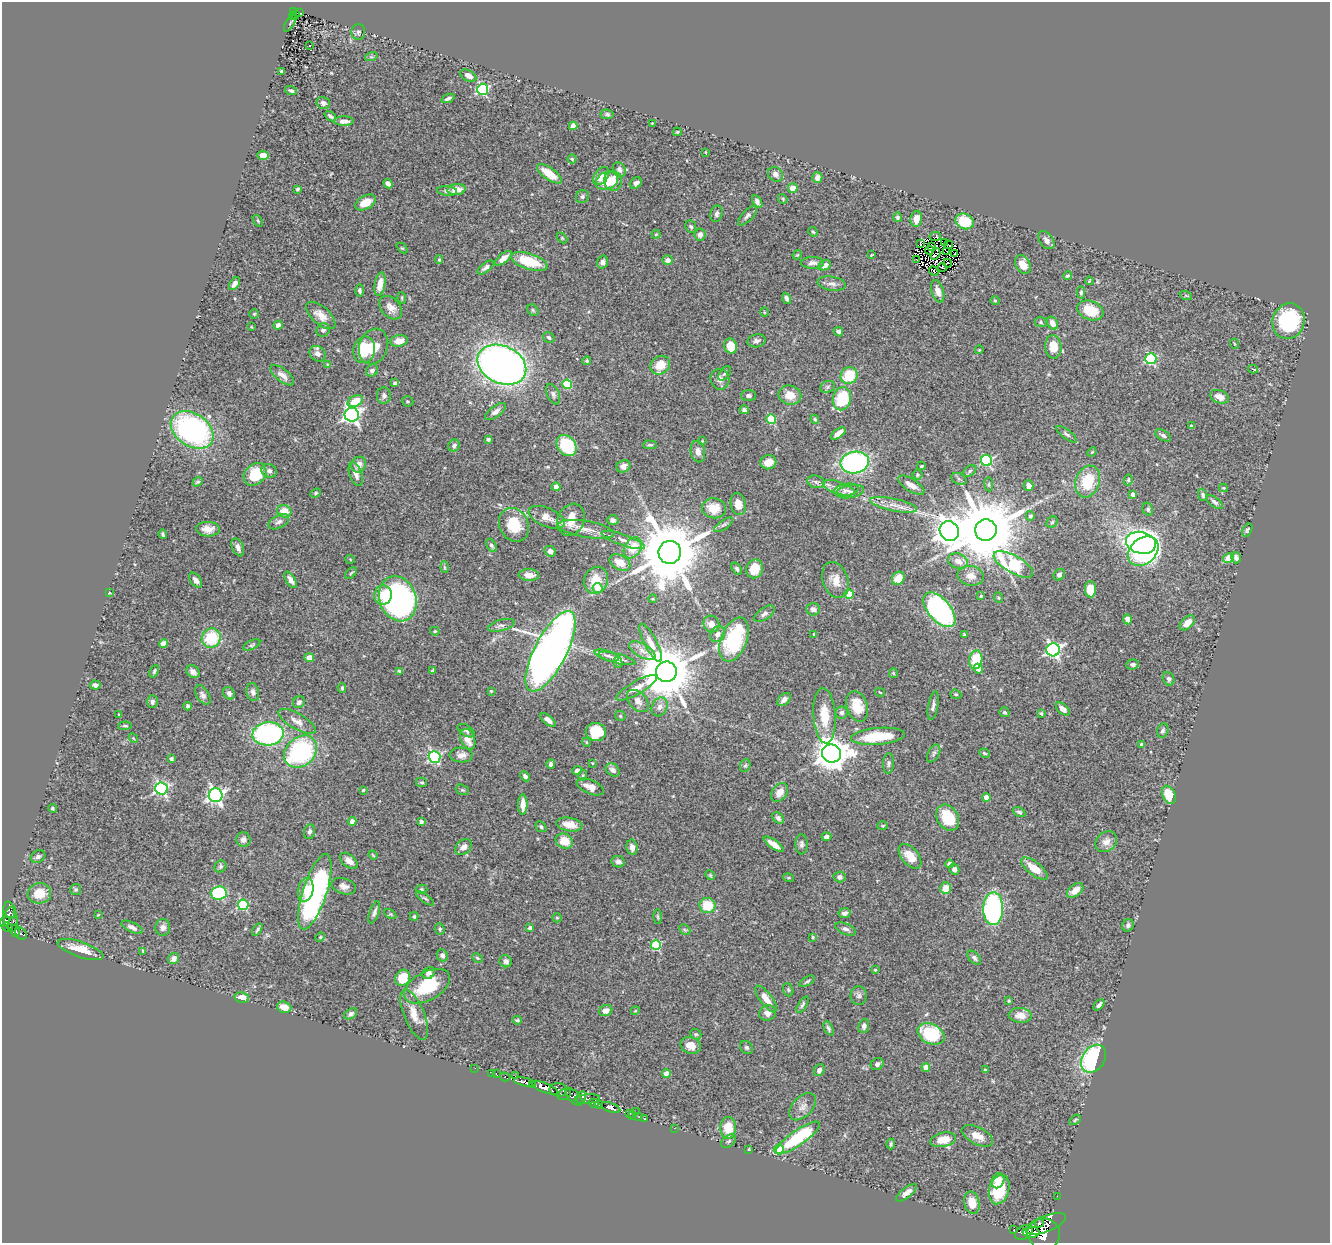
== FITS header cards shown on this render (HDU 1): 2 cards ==
NAXIS1  =                 1328
NAXIS2  =                 1241

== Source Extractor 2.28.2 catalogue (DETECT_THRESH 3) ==
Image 1328 x 1241 px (HDU 1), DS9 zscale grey, 1 PNG px = 1 image px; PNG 1332 x 1245 px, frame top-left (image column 1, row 1241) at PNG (2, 2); each listed source drawn as its Kron ellipse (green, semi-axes under 4 px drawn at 4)
Background 0.678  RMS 0.036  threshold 0.109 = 3 sigma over >= 5 px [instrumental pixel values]
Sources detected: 479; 2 with non-positive FLUX_AUTO (blend fragments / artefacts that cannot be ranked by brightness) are neither listed nor drawn; the other 477 listed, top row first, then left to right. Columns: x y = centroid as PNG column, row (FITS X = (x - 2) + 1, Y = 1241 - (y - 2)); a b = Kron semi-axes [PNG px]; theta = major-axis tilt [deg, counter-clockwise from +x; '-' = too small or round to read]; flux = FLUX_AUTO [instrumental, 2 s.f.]
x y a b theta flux
294 11 4 3 - 42
299 12 4 3 - 8.7
295 15 3 2 - 3.1
292 16 3 2 - 2.6
290 23 10 2 58 0.97
358 32 8 7 - 5.9
309 45 3 3 - 15
371 57 6 4 16 3.4
281 71 3 3 - 3
468 76 9 5 -28 12
483 89 5 5 - 260
291 90 6 4 -17 5.1
448 98 7 3 22 7.2
323 103 7 6 - 6.6
607 114 6 4 -8 4.8
330 116 6 3 -38 5.9
344 121 10 5 0 14
652 123 2 2 - 1.4
573 126 4 4 - 33
677 132 4 3 - 2.9
705 152 4 2 - 1.5
263 155 5 4 - 19
572 159 4 4 - 2.8
619 169 8 6 -57 9.9
549 174 14 6 -35 51
775 174 8 7 - 11
601 176 10 6 51 25
817 178 5 5 - 14
607 181 11 8 22 64
613 181 10 9 - 22
636 183 6 5 - 8.1
388 184 5 4 - 11
793 188 5 4 - 24
297 189 4 3 - 3.8
457 190 9 5 6 27
447 191 10 4 -6 7.6
582 197 7 6 - 5.6
783 199 5 4 - 2.7
365 202 11 6 28 33
757 202 7 4 -58 8.8
716 214 8 6 75 7.9
747 216 12 5 47 7.7
897 217 4 4 - 4.8
916 219 8 5 80 25
258 221 6 3 -54 3.1
965 221 9 7 -23 76
691 227 6 5 - 5.1
813 232 5 4 - 2.9
656 234 4 4 - 2.4
700 235 6 5 - 9.8
935 236 6 2 3 4.3
562 238 6 4 -46 2.8
1046 240 10 6 -51 11
944 242 4 2 - 1.5
920 243 4 2 - 0.54
949 245 4 2 - 0.55
932 246 3 2 - 2.1
402 248 6 4 -43 3.4
929 250 4 2 - 1.9
947 252 2 2 - 0.91
955 253 2 2 - 0.4
935 254 6 3 59 4.9
797 255 5 3 - 2.3
872 255 3 2 - 2
503 258 10 4 39 18
439 260 4 4 - 2.7
668 260 5 4 - 12
916 260 4 2 - 2.2
529 261 19 8 -18 79
603 262 6 5 - 9.6
812 263 11 6 0 11
948 263 4 2 - 2
825 265 6 4 27 15
1023 265 10 7 -66 35
942 267 4 2 - 1.1
486 268 10 4 38 8.4
934 271 5 2 - 6.1
1067 276 5 3 - 3.5
1089 281 4 3 - 2.3
234 284 7 4 55 9.3
380 284 12 5 81 27
832 284 14 7 -10 12
360 291 6 4 -84 4.9
938 291 11 6 -73 18
1081 293 6 4 88 5.2
1186 296 6 4 -19 2.9
402 298 6 3 -73 2.8
786 298 6 4 -69 7.7
995 301 5 4 - 2.8
391 308 13 9 -48 19
533 310 6 5 - 4
1090 311 13 9 -21 74
764 312 5 3 - 1.9
254 314 5 4 - 3.3
321 315 18 9 -42 25
1289 321 18 16 70 200
1041 322 6 5 - 3.7
1053 323 7 5 -59 16
278 325 5 4 - 8.8
251 327 2 2 - 1.8
323 330 7 6 - 6.9
838 332 5 4 - 6
549 337 6 5 - 6.3
399 341 9 5 9 23
757 341 9 6 10 8.1
1235 344 5 3 - 2
373 346 18 14 70 40
731 346 7 6 - 45
1053 347 12 8 -85 38
364 350 13 11 78 79
979 350 4 3 - 2.2
317 354 9 7 -37 15
1151 359 5 5 - 240
587 361 4 4 - 3.4
328 364 4 4 - 3.4
502 365 25 18 -25 1700
660 365 10 9 - 42
1253 369 5 3 - 4.3
372 370 6 5 - 9
725 373 8 4 51 5
282 375 14 6 -38 15
849 376 8 8 - 81
720 379 10 9 - 12
395 383 3 3 - 6.1
567 384 5 4 - 120
828 387 8 5 23 5.7
553 394 11 6 -66 7.5
790 395 11 9 -13 33
384 396 8 7 - 8.4
748 396 7 5 0 5.9
1220 397 10 6 -22 21
842 399 12 9 78 120
355 401 8 5 27 55
408 401 6 5 - 3.7
744 410 5 4 - 5.6
495 412 12 5 35 11
352 415 7 7 - 860
771 419 5 4 - 130
815 419 4 4 - 2.8
1191 426 3 3 - 3.4
192 430 23 16 -34 520
838 433 8 4 36 21
1067 434 12 4 -37 6.5
1163 435 8 5 -30 6.3
488 439 4 3 - 7.5
702 441 4 4 - 2
650 445 7 4 0 3.8
454 446 6 5 - 7.7
566 446 11 8 -52 130
698 451 11 7 -79 14
1092 452 5 4 - 2.4
987 460 6 5 - 260
768 462 8 7 - 26
855 462 14 11 10 530
359 465 8 7 - 17
623 466 7 6 - 15
921 466 4 3 - 3.2
269 471 8 6 -23 9.3
970 471 7 5 37 4.4
255 474 12 10 46 94
356 474 12 6 -71 14
917 474 5 5 - 3.8
959 479 8 5 -28 5
1128 480 5 3 - 2.8
198 482 5 4 - 3.6
816 482 9 6 -16 7.5
1088 482 16 12 72 87
989 484 7 3 -83 2.9
911 485 15 6 -32 18
1028 486 5 5 - 16
556 487 4 4 - 32
839 488 17 6 -18 19
1224 488 4 4 - 2.4
846 490 13 6 9 11
850 492 14 6 11 13
316 493 5 4 - 3.1
1133 494 4 4 - 16
1203 495 6 4 -68 6.1
1214 502 10 4 -35 6.9
738 504 11 7 -78 26
894 505 24 6 -12 27
714 508 12 10 -9 40
1148 509 6 5 - 4.2
284 511 7 6 - 33
1030 516 5 4 - 6.4
547 517 19 9 -23 31
571 520 16 13 62 49
613 520 6 5 - 7.7
279 522 11 6 26 9.5
1052 522 6 5 - 4.4
514 525 17 14 -62 80
724 525 11 4 35 6.3
208 529 12 7 -2 26
586 529 28 8 -9 31
986 530 11 10 - 25000
1247 530 7 4 60 4.4
949 531 10 9 - 3800
163 534 4 2 - 3.5
623 540 23 5 -19 18
1141 543 15 11 -13 820
491 545 7 4 -57 5.1
238 547 9 5 -66 11
633 548 11 8 58 44
550 551 6 5 - 13
1143 551 17 12 42 1000
670 552 11 11 - 26000
1228 558 6 4 32 56
1236 558 6 4 -77 7.8
350 559 5 3 - 2.1
958 561 10 7 -22 17
620 563 11 7 -30 24
1013 564 22 8 -29 340
444 567 6 4 -88 3.5
737 569 7 4 -58 6
755 569 9 8 - 44
351 573 7 4 45 3.1
529 575 10 6 -4 23
1059 575 6 5 - 7.3
971 576 13 10 -10 19
898 578 7 6 - 31
196 580 8 5 -53 11
291 580 9 5 -58 12
596 580 14 11 66 43
835 580 19 12 -70 31
598 588 5 5 - 59
1090 589 8 5 -88 48
109 593 3 2 - 1.8
849 594 4 4 - 66
383 595 9 9 - 34
981 596 3 3 - 3.9
999 598 5 3 - 2.6
398 599 23 18 -70 690
653 599 4 3 - 1.9
813 609 7 6 - 9
939 610 21 11 -49 530
764 614 11 6 34 9
1128 619 5 4 - 15
1187 623 9 5 45 23
711 624 9 7 -53 21
501 625 13 5 15 9.8
435 631 5 4 - 3
717 634 8 7 - 11
814 634 3 3 - 4.2
964 635 3 2 - 2.7
211 638 10 9 - 100
734 639 23 13 68 240
651 643 21 6 -63 22
164 644 4 4 - 21
252 645 9 4 24 4.7
1053 650 7 6 - 570
551 651 44 16 63 2800
642 651 14 7 -29 17
607 655 13 5 -17 9.8
309 658 5 4 - 21
617 658 19 4 -15 12
976 660 9 6 81 91
618 662 5 4 - 3.4
1133 664 6 5 - 8.2
978 669 5 4 - 15
433 670 4 4 - 4.4
154 671 6 4 65 3.9
400 671 4 3 - 3.8
193 672 7 5 -37 12
666 672 10 10 - 16000
893 673 5 4 - 2.6
1169 679 7 5 -66 7
95 685 5 4 - 7.9
342 688 5 4 - 3.6
636 688 23 6 29 26
491 691 3 3 - 2.2
253 692 9 6 -80 8.4
880 692 5 3 - 2.3
229 693 6 5 - 9.4
956 694 6 4 -21 3.6
203 695 11 6 -57 8.6
784 699 8 5 41 11
638 701 13 8 -46 16
152 702 6 5 - 7.6
299 702 6 5 - 7.3
188 706 4 3 - 5.5
857 706 16 10 -72 57
933 706 14 5 80 9.1
660 707 10 7 63 14
1063 709 8 5 -40 15
842 712 6 6 - 6.8
1004 712 5 4 - 4.4
1041 713 4 3 - 3.6
119 714 3 3 - 2
620 716 6 5 - 3.4
825 716 28 11 -86 59
548 720 9 4 -40 15
297 721 21 8 -30 20
125 726 7 4 3 4.1
466 731 9 5 -32 6.2
1163 731 7 5 69 5
596 732 10 9 - 73
268 734 15 11 5 430
878 736 27 8 5 110
133 738 5 4 - 2.6
468 739 11 7 -68 24
586 742 4 3 - 2
1142 744 4 3 - 5.5
300 752 18 14 42 320
831 753 9 9 - 4400
934 753 9 5 61 5.8
984 753 5 3 - 3.3
461 755 11 7 -3 14
435 757 6 6 - 400
171 759 4 3 - 4.9
592 763 4 3 - 2.1
889 763 10 5 86 6.2
551 764 5 4 - 7.4
745 765 6 5 - 3.8
577 770 5 4 - 9.9
613 770 8 6 -39 13
583 775 5 3 - 2.6
525 776 6 4 -45 7.3
422 782 5 4 - 4.1
590 787 14 7 -23 22
161 789 6 6 - 490
363 790 4 4 - 2.7
462 790 7 5 -20 4
780 792 10 7 53 22
216 795 7 7 - 760
1169 795 9 6 -65 66
986 797 4 4 - 34
523 804 10 4 -90 24
52 808 4 4 - 3.9
1019 812 7 4 -30 5.4
778 818 6 5 - 6.9
948 818 14 10 -57 86
352 821 4 4 - 11
421 822 4 4 - 9.1
569 824 13 6 -9 30
883 826 5 4 - 2.9
541 827 6 4 -42 4.6
310 832 7 5 80 7.2
826 837 5 4 - 8.2
243 840 7 7 - 11
564 841 9 7 -24 42
1106 842 12 9 42 16
774 844 12 4 -34 20
801 844 10 6 -87 7.6
463 847 9 6 36 14
632 847 8 5 -80 12
373 855 5 3 - 2.3
910 856 14 8 -49 34
38 857 8 6 26 6.9
349 861 10 6 -38 18
618 862 7 5 -10 10
950 864 4 4 - 14
220 867 6 5 - 4.8
954 869 5 5 - 9.6
1034 869 16 6 -37 42
710 875 5 4 - 2.7
839 877 6 5 - 8.7
789 878 5 3 - 2.7
344 886 12 8 -17 13
946 888 6 5 - 32
76 889 5 5 - 3.9
422 889 6 4 -3 4
306 890 12 7 77 28
1075 890 9 5 40 21
315 892 39 12 72 490
39 893 12 10 7 42
219 893 8 6 6 170
425 898 10 4 -35 5.2
243 905 5 5 - 210
707 905 8 7 - 60
993 909 16 10 88 440
374 912 12 4 71 8.7
10 913 5 5 - 71
845 913 6 5 - 8.7
390 914 7 4 -32 3.5
98 915 3 3 - 1.7
414 916 4 3 - 4
10 917 15 7 -81 130
658 917 7 3 -89 3.2
557 918 5 4 - 3
5 921 6 5 - 170
13 924 7 4 77 78
1128 925 6 5 - 7.9
7 927 6 3 -31 130
132 927 12 5 -25 11
163 927 8 7 - 11
530 928 3 3 - 7.7
440 929 6 5 - 4.8
846 929 11 5 -22 8.7
15 930 6 4 88 160
257 930 7 3 58 4.6
685 930 6 4 -43 3.6
21 934 7 5 -46 93
320 937 5 4 - 2.7
813 937 3 3 - 2.4
656 945 5 5 - 160
81 949 24 7 -18 51
143 951 3 3 - 3
442 955 6 5 - 8.7
477 958 5 4 - 3.2
974 958 8 5 -46 6.9
174 959 6 5 - 13
506 961 6 6 - 9.5
875 970 4 3 - 2.4
429 973 7 5 40 8
403 978 8 7 - 54
807 981 8 4 30 4.3
427 986 25 14 29 110
788 990 7 5 -70 3.6
859 996 9 8 - 8
242 998 7 5 -10 25
766 999 16 6 -53 29
1008 1001 3 3 - 2.7
802 1005 9 4 60 5.9
1099 1005 6 3 48 6.8
284 1007 7 5 -18 27
606 1011 7 5 25 13
635 1011 4 3 - 2.1
768 1013 9 7 18 15
351 1014 7 5 35 7.2
414 1015 27 10 -68 33
1020 1015 11 7 -5 21
517 1020 5 3 - 3.4
864 1026 7 5 82 7.7
828 1028 7 4 -64 5.3
696 1034 6 5 - 3.2
931 1034 14 10 -26 150
691 1045 10 8 -20 24
747 1047 7 5 -44 5.2
1093 1059 15 11 55 290
877 1064 7 5 36 8.4
926 1067 4 4 - 23
475 1068 3 2 - 2.8
819 1070 6 5 - 11
985 1070 3 3 - 3
491 1073 3 2 - 10
496 1074 4 3 - 32
666 1074 4 4 - 23
515 1076 3 2 - 28
505 1077 5 3 - 140
525 1082 11 4 -12 690
532 1084 4 3 - 370
545 1088 14 5 -23 1600
558 1090 9 7 -9 510
564 1094 7 5 32 170
574 1097 11 5 -46 330
582 1097 6 4 70 290
587 1099 13 4 4 370
594 1103 5 3 - 300
599 1104 4 3 - 370
803 1107 16 10 45 18
610 1108 10 4 -19 550
636 1112 3 2 - 25
629 1114 3 2 - 3.5
633 1115 3 2 - 4.9
639 1117 2 2 - 9.2
645 1119 3 2 - 18
1075 1120 7 3 37 3.1
674 1128 2 2 - 6.7
728 1128 11 8 88 58
977 1136 17 8 -26 26
798 1138 26 7 35 200
943 1140 13 7 12 43
728 1141 8 5 38 5.1
891 1144 5 3 - 3.9
749 1149 4 4 - 2.9
779 1149 5 4 - 110
998 1181 8 6 67 24
999 1190 15 10 73 100
906 1193 12 5 38 13
1057 1196 2 2 - 6.4
972 1203 11 7 -78 34
1039 1223 4 3 - 76
1046 1224 21 8 21 390
1014 1230 4 3 - 52
1024 1232 9 6 31 950
1031 1232 8 5 -1 910
1044 1234 16 15 - 1700
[2 non-positive-flux detections neither listed nor drawn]